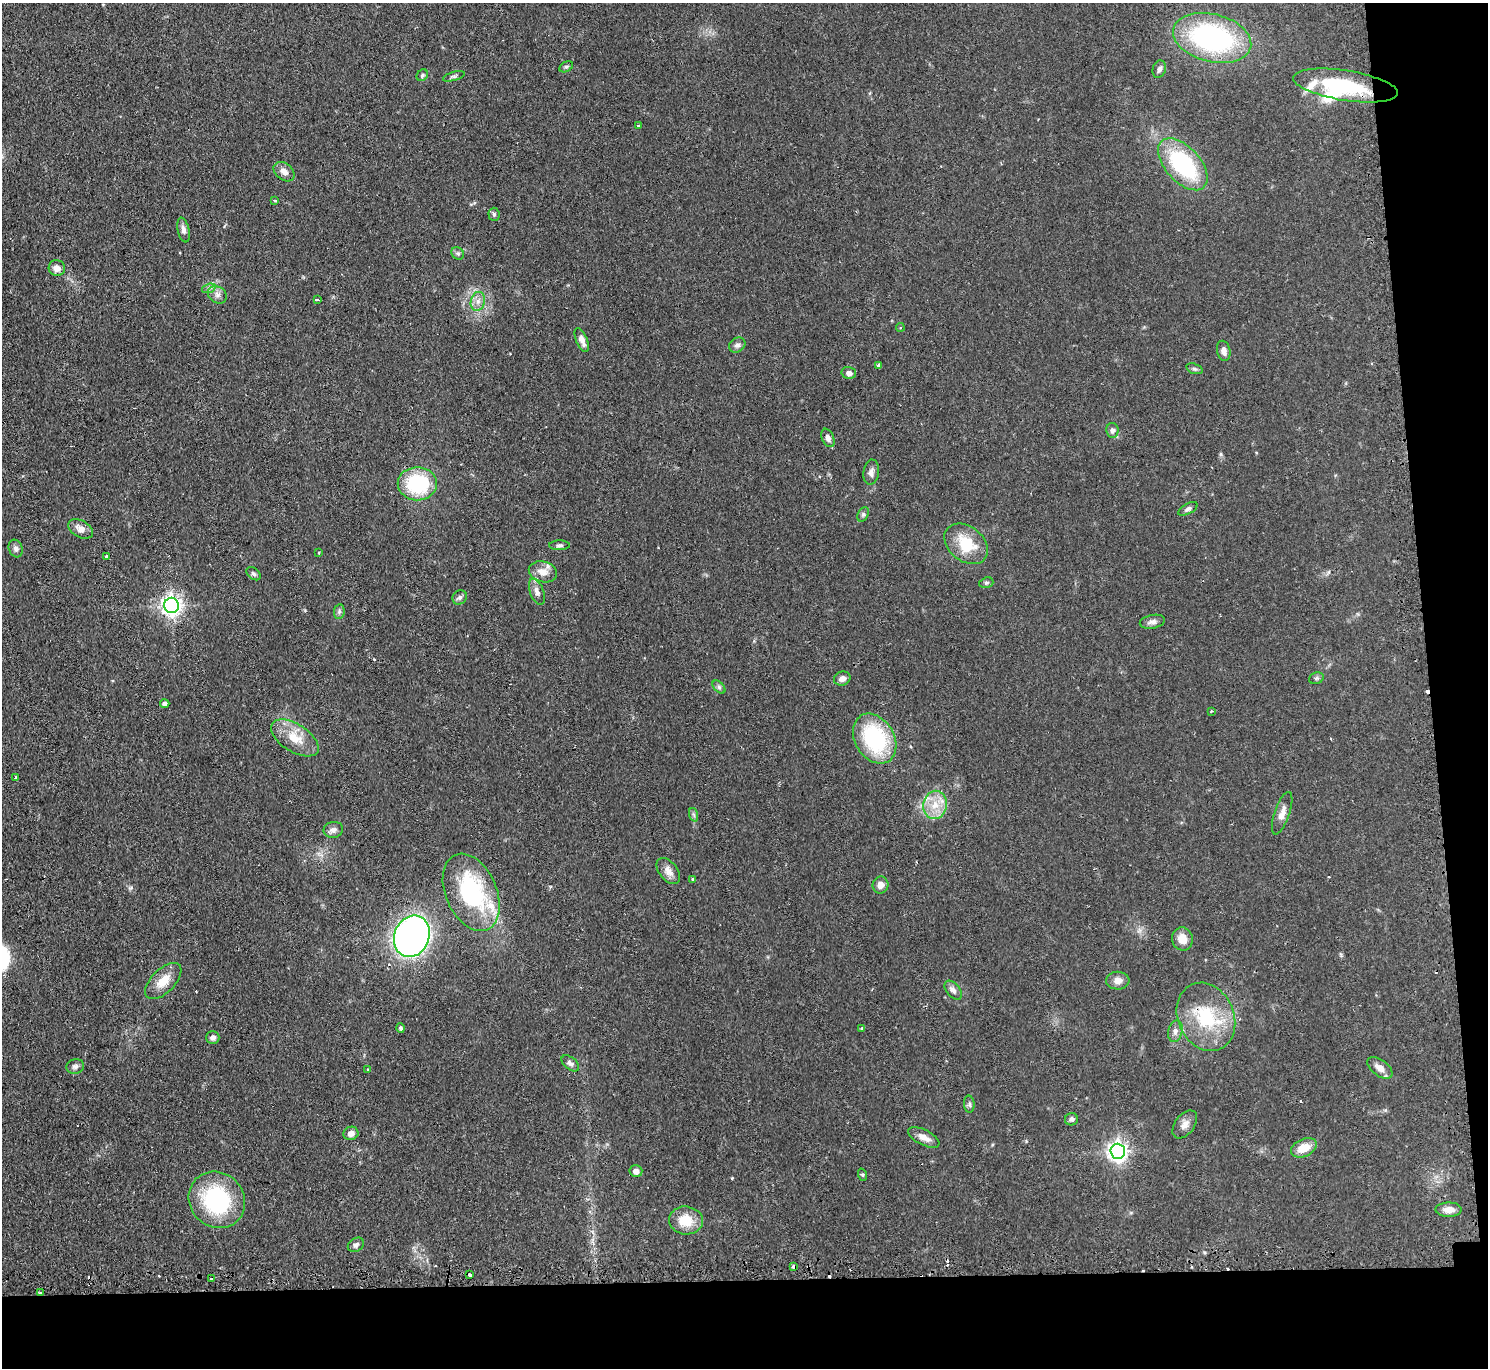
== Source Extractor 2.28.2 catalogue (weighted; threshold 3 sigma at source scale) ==
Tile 9 of 3 x 3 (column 3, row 3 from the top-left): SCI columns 2998-4483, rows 145-1510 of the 4510 x 4473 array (HDU 1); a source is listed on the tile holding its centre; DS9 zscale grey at full resolution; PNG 1490 x 1370 px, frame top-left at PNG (2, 3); each listed source drawn as its Kron ellipse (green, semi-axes under 4 px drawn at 4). Shown black and unused: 10% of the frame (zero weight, under 2 of 3 exposures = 4% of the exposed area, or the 3 px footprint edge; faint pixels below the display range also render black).
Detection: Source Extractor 2.28.2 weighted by HDU 2 'WHT'; one run over the whole footprint, this tile lists its part. Background 0.054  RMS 0.0061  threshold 0.0275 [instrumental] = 3 sigma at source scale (4.5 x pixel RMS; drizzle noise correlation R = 1.50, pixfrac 1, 0.05/0.05 arcsec/px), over >= 5 px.
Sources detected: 106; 1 inside a brighter object's white glare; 9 cosmic-ray / hot-pixel residue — neither listed nor drawn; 4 inside a brighter listed object's ellipse — not listed separately; the other 92 listed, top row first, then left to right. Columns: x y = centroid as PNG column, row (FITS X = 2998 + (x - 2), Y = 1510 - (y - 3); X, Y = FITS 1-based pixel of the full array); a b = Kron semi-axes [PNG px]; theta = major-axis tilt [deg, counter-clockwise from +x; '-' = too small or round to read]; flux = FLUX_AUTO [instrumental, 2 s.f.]
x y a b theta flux
1212 38 40 24 -14 120
566 67 7 5 28 1.1
1159 69 9 6 72 2.2
422 75 6 5 - 1.1
454 76 11 4 16 1.3
1345 85 53 15 -9 42
638 126 3 3 - 1.1
1183 164 31 17 -48 64
284 172 12 8 -39 3.8
275 201 3 3 - 0.99
494 214 6 5 - 1.2
183 230 12 5 -78 2.8
458 253 7 5 -44 1.3
57 268 8 7 - 4
209 288 7 4 18 1.5
217 295 10 8 -38 3
317 299 4 2 - 1.1
478 301 9 7 75 3.4
900 327 4 4 - 0.94
582 340 13 5 -67 4
737 345 8 7 - 2.1
1224 351 10 6 -78 3.6
879 365 3 3 - 3.5
1194 369 8 5 -19 1.2
849 373 7 6 - 2.8
1112 430 7 6 - 2.6
828 438 10 6 -66 2.7
871 472 13 7 82 2.8
417 484 20 16 -1 45
1188 509 10 5 30 1.9
863 514 8 5 64 1.3
81 529 13 8 -30 4.1
966 544 24 17 -39 21
559 545 10 5 0 1.5
16 548 9 6 -69 2.2
319 553 3 3 - 1.3
106 557 3 3 - 1.3
543 572 14 10 -15 6.8
253 574 8 5 -39 1.4
986 583 7 5 17 1
537 592 13 6 -68 3.4
460 597 7 6 - 1.6
171 605 8 7 - 330
339 612 7 5 80 1.3
1152 622 13 6 11 2.9
1316 678 7 5 20 1.2
842 679 8 7 - 2.9
719 687 8 4 -46 1.3
165 704 4 4 - 2.3
1211 711 3 3 - 0.75
295 738 27 14 -32 14
875 739 27 19 -59 60
16 777 3 3 - 0.79
935 805 14 11 80 9.8
1282 813 22 7 71 4.9
694 815 7 4 -71 1.2
333 830 10 8 10 2.7
668 871 15 9 -51 4.9
692 879 3 2 - 0.89
880 885 8 8 - 3.9
471 892 41 25 -66 66
412 936 21 17 67 330
1182 939 11 10 - 7.9
163 981 23 11 45 10
1118 981 11 9 -1 4.4
953 990 11 6 -50 2.6
1206 1017 35 28 -66 38
400 1028 4 4 - 1.4
861 1028 4 3 - 0.75
1175 1031 11 7 78 3
213 1038 6 6 - 2.4
570 1063 10 6 -38 2.2
75 1066 9 7 15 2
1380 1068 14 8 -37 4.8
368 1070 3 3 - 1.1
969 1104 8 5 -87 1.4
1071 1119 6 6 - 1.8
1185 1124 16 9 53 4.4
351 1133 7 6 - 3.6
924 1137 17 7 -27 5.1
1304 1148 13 8 26 9.4
1118 1151 7 7 - 320
636 1171 6 6 - 3
863 1175 6 4 -71 0.78
217 1200 29 27 -45 62
1448 1210 13 7 1 4.8
686 1220 17 14 -6 14
356 1245 8 6 35 2.1
794 1266 4 3 - 8.1
470 1275 3 3 - 2.9
211 1279 3 3 - 1
40 1293 3 2 - 1.2
Overlapping masked pixels (flux is a lower limit): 3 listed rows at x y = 1206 1017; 794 1266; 40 1293